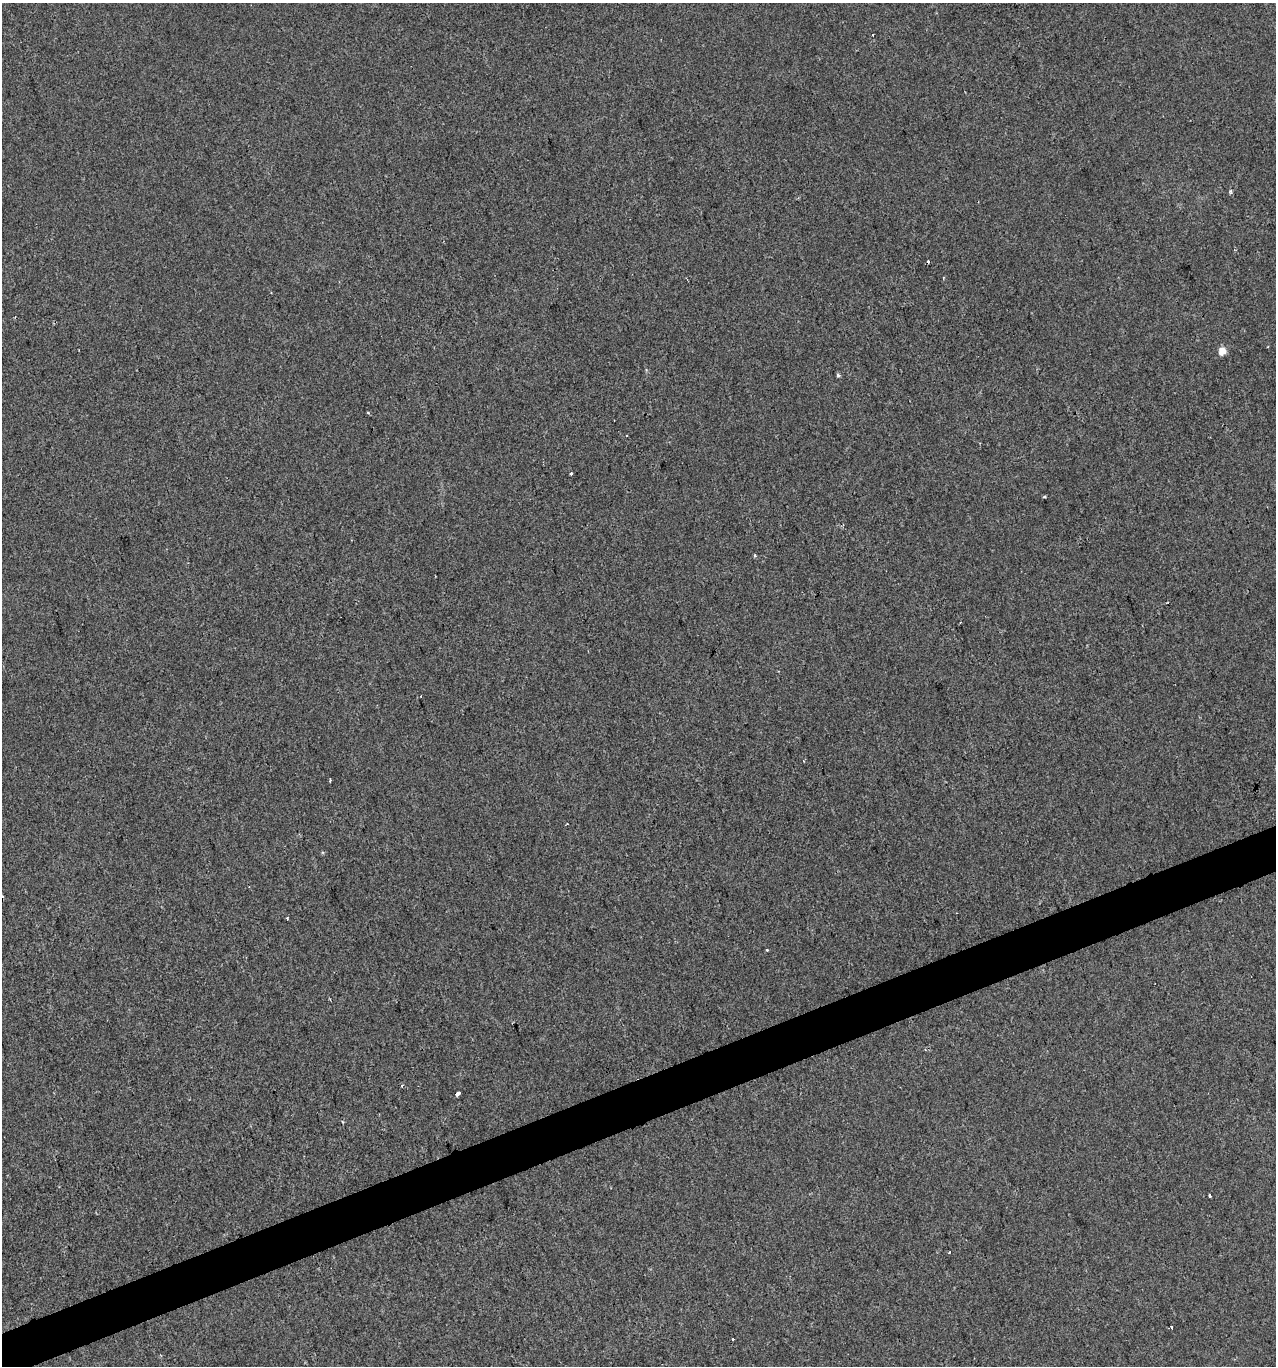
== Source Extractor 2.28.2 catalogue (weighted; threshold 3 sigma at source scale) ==
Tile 7 of 4 x 4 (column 3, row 2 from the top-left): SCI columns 2675-3948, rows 2731-4094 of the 5294 x 5460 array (HDU 1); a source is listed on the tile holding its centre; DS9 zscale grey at full resolution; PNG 1278 x 1368 px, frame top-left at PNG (2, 3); no overlay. Shown black and unused: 3% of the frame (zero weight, under 2 of 3 exposures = <1% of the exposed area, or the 3 px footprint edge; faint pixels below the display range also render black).
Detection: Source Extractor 2.28.2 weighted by HDU 2 'WHT'; one run over the whole footprint, this tile lists its part. Background 9.07e-04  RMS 0.0047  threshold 0.0212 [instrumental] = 3 sigma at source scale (4.5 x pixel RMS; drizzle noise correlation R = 1.50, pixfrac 1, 0.0396/0.0396 arcsec/px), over >= 5 px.
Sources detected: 20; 6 cosmic-ray / hot-pixel residue — not listed; the other 14 listed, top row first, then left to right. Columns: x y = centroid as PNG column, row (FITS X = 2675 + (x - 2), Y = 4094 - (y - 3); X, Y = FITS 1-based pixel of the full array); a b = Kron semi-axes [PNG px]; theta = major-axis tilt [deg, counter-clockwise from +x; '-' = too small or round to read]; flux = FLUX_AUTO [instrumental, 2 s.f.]
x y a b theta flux
872 35 2 2 - 0.35
1231 191 5 4 - 0.87
1222 351 5 5 - 11
838 375 4 4 - 1
368 413 5 3 - 0.44
571 474 3 3 - 0.82
1044 497 3 3 - 1.3
755 555 5 3 - 0.6
287 918 3 3 - 0.65
457 1094 4 3 - 16
1210 1196 4 3 - 3
949 1252 3 2 - 0.5
1171 1327 3 3 - 1.1
733 1339 3 3 - 0.69
Unlisted compact peaks at least as high as the median listed source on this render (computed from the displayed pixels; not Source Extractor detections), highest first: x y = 767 950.